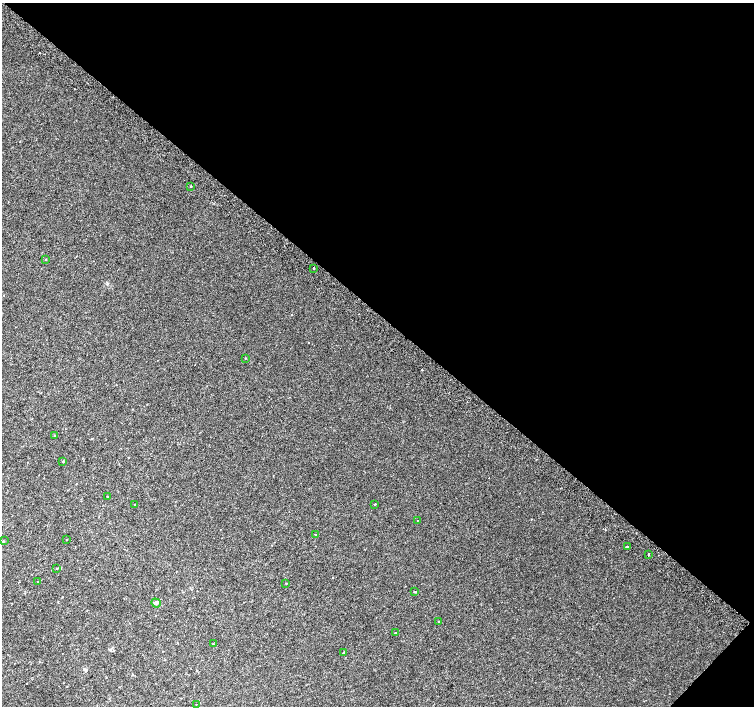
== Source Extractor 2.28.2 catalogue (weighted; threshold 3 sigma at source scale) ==
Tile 8 of 4 x 4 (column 4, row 2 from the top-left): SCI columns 4544-6046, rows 3080-4486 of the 6074 x 6092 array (HDU 1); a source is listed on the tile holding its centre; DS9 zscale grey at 2 x 2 block average (1 PNG px = mean of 2 x 2 image px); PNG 756 x 708 px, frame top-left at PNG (2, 3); each listed source drawn as its Kron ellipse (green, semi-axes under 4 px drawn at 4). Shown black and unused: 45% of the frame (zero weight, under 2 of 3 exposures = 2% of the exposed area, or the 3 px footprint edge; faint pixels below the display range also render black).
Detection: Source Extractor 2.28.2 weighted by HDU 2 'WHT'; one run over the whole footprint, this tile lists its part. Background 0.021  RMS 0.0081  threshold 0.0363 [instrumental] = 3 sigma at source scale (4.5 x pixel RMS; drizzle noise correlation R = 1.50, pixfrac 1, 0.0396/0.0396 arcsec/px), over >= 5 px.
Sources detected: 25; all 25 listed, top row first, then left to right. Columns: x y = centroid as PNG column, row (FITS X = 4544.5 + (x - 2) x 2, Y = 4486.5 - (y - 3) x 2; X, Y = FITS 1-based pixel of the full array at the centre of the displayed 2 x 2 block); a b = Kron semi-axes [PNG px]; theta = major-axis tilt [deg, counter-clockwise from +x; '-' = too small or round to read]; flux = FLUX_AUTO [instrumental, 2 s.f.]
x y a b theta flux
190 186 2 2 - 2.6
46 260 2 2 - 1.2
314 268 2 2 - 2.7
245 358 2 2 - 0.77
55 436 2 2 - 1.6
63 461 2 2 - 1.8
108 496 2 2 - 0.76
375 504 2 2 - 1.1
135 505 2 2 - 1.5
417 521 2 2 - 0.53
315 534 2 2 - 0.72
67 539 2 2 - 0.8
3 541 3 2 - 1.1
627 547 2 2 - 2.9
648 554 2 2 - 8.1
57 568 2 2 - 0.83
37 582 2 2 - 0.9
286 583 2 2 - 0.8
415 592 2 2 - 1.5
156 603 5 3 - 2.8
439 621 2 2 - 1.2
395 633 2 2 - 1.1
213 644 2 2 - 0.82
344 652 3 2 - 1.1
196 704 2 2 - 0.63
Diffuse or blended objects may show on this block-average render without a row.